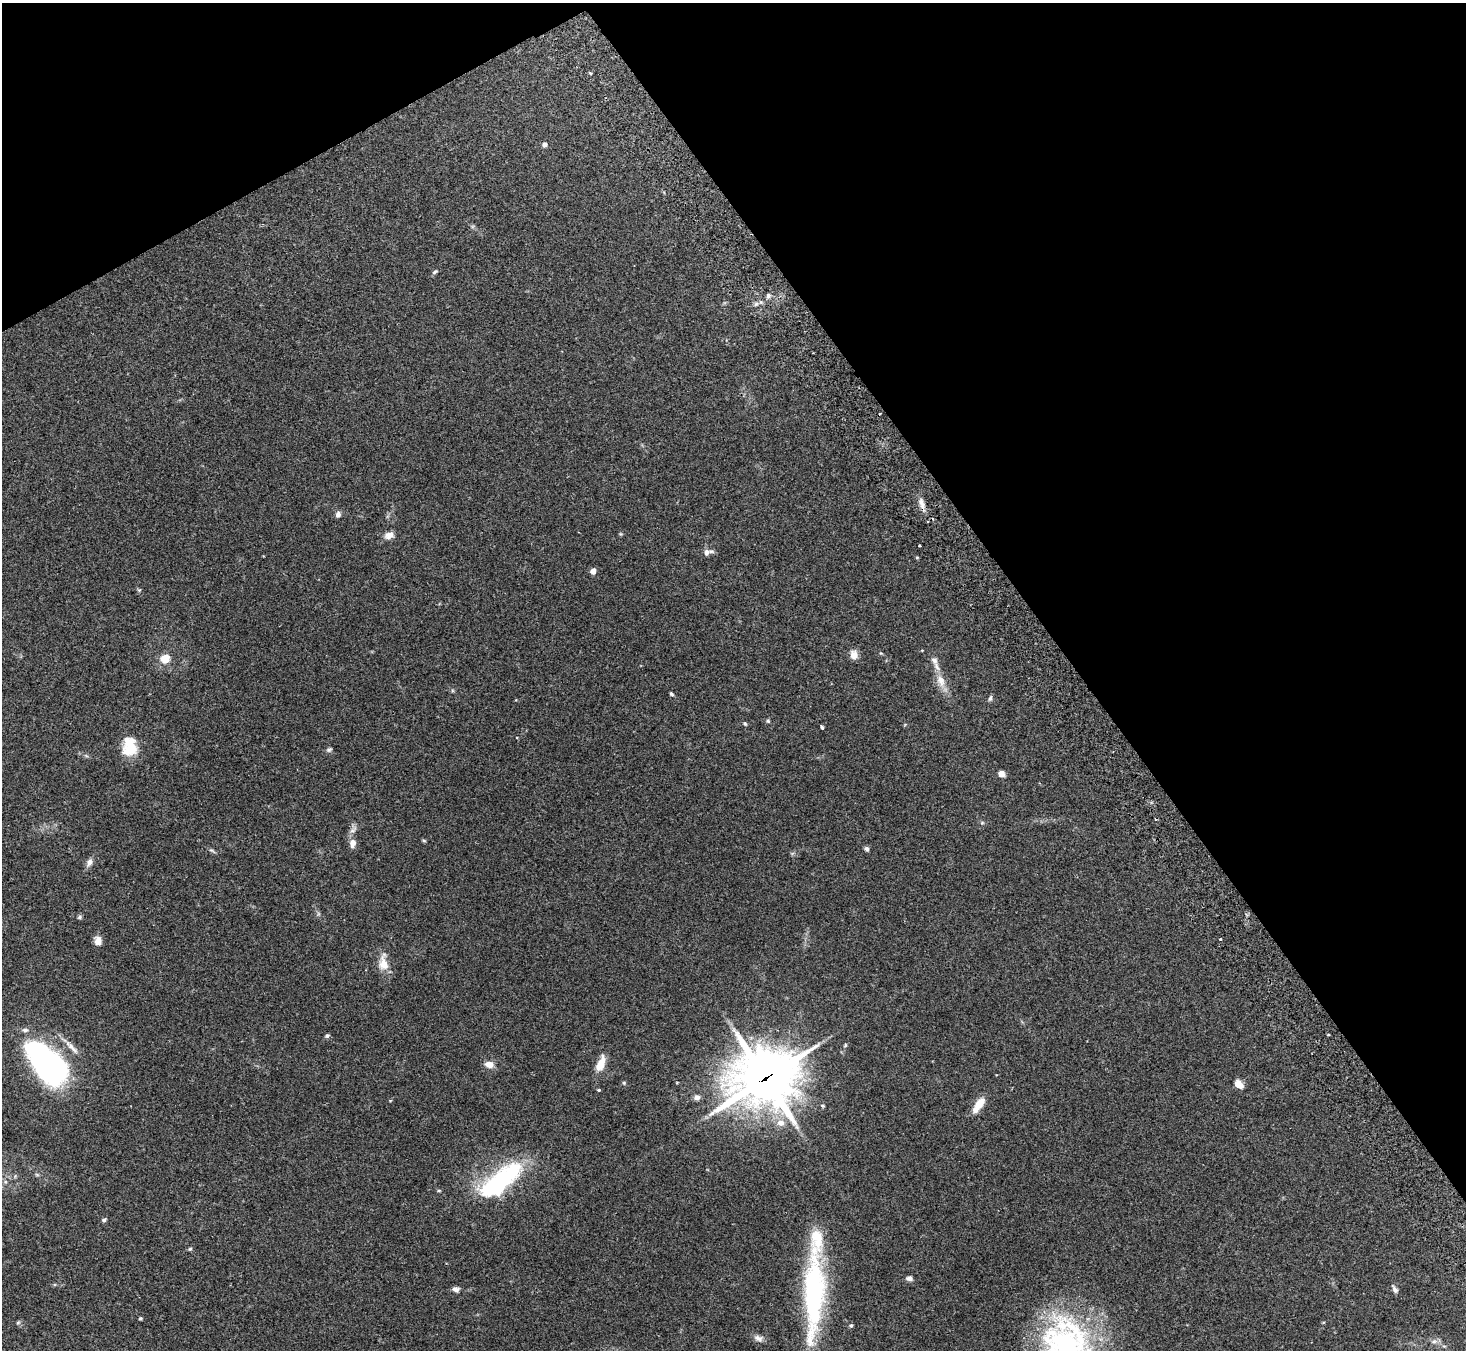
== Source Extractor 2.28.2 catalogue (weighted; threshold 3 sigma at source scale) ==
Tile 3 of 4 x 4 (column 3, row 1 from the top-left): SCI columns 2978-4441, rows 4239-5586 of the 5957 x 5919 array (HDU 1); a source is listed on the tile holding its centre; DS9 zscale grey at full resolution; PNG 1468 x 1352 px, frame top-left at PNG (2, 3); no overlay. Shown black and unused: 32% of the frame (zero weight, under 2 of 3 exposures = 3% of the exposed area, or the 3 px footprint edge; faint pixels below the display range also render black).
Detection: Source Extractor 2.28.2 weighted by HDU 2 'WHT'; one run over the whole footprint, this tile lists its part. Background 0.303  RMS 0.0093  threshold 0.0418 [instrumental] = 3 sigma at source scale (4.5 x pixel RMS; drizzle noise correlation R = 1.50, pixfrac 1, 0.05/0.05 arcsec/px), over >= 5 px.
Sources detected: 70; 2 inside a brighter object's white glare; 2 cosmic-ray / hot-pixel residue — not listed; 4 inside a brighter listed object's ellipse — not listed separately; the other 62 listed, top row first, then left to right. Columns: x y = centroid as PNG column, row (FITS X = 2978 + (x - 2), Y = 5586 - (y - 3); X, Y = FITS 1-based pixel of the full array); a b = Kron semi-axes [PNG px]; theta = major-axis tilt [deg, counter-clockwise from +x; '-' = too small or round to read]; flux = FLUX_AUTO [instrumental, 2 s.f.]
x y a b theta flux
590 73 3 3 - 1.2
545 144 5 5 - 2.9
435 272 9 5 32 1.6
768 296 6 6 - 2.3
922 503 17 6 -75 5.3
338 514 8 6 76 2.9
389 535 12 8 23 5.6
919 545 3 2 - 0.95
706 552 9 7 -87 3.6
593 571 5 5 - 5.9
139 590 6 4 43 1
854 655 11 9 -85 6.2
165 658 7 6 - 17
934 660 12 8 -51 4.3
941 681 18 11 -70 11
671 694 6 3 -44 1.3
990 698 8 4 77 1.7
768 721 5 5 - 1.1
745 723 6 4 -49 1.2
822 727 4 3 - 2.4
130 747 23 17 -86 23
329 750 8 5 37 1.7
1001 774 7 6 - 4.7
982 823 5 5 - 1.3
424 840 6 4 -2 0.97
353 843 11 7 81 5.4
866 849 5 5 - 2.3
212 850 10 4 -32 1.7
89 862 10 7 58 4
79 917 6 5 - 1.3
1220 939 3 3 - 0.92
98 941 10 8 85 6.1
383 963 23 12 -86 12
1328 1035 3 3 - 2.6
327 1036 6 5 - 1.6
72 1047 27 7 -46 7.2
46 1059 51 28 -58 220
489 1064 11 7 -9 6.5
601 1064 17 8 68 13
765 1078 28 23 19 2600
624 1083 5 4 - 0.99
1238 1084 10 7 -44 7.8
599 1090 4 3 - 0.95
697 1097 8 6 11 3.1
390 1101 5 3 - 0.69
979 1105 20 8 56 13
822 1106 5 4 - 1.2
781 1123 9 8 - 6.7
498 1184 47 26 44 88
439 1191 5 3 - 0.92
104 1220 6 5 - 1.7
190 1249 5 4 - 1
909 1278 6 5 - 3.2
456 1289 9 6 -5 3.1
1395 1289 11 5 -57 2.9
813 1302 92 30 81 120
140 1318 5 4 - 1
18 1323 6 4 2 1.2
851 1325 5 4 - 1.4
758 1338 12 8 -23 4.1
1434 1341 6 6 - 2.4
1063 1348 79 56 -78 200
Overlapping masked pixels (flux is a lower limit): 1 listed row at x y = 765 1078
Isophote crosses this tile's border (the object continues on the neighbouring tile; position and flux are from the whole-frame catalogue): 1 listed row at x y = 1063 1348